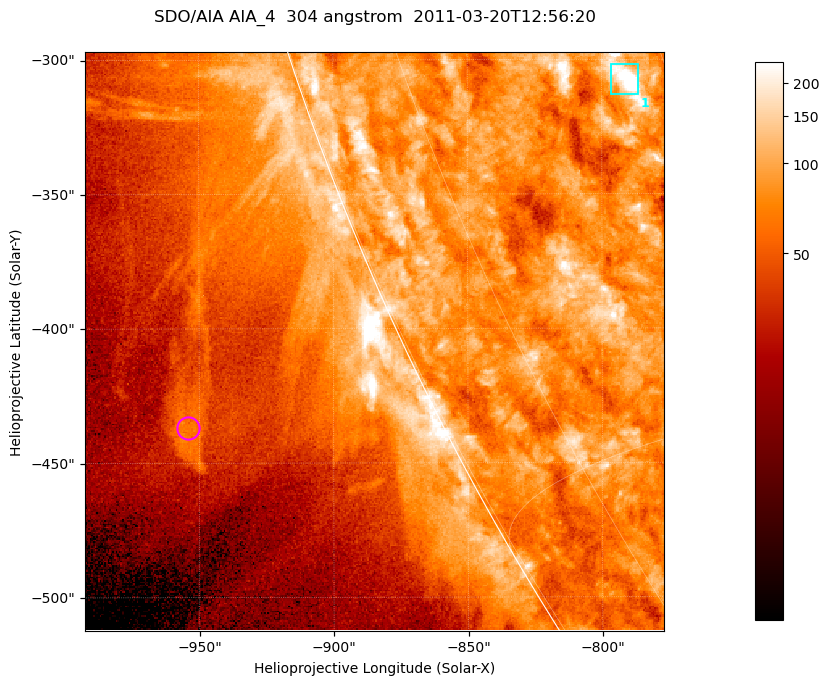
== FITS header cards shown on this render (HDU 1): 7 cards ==
TELESCOP= 'SDO/AIA '           / For AIA: SDO/AIA
INSTRUME= 'AIA_4   '           / For AIA: AIA_ATA1, AIA_ATA2, AIA_ATA3 or AIA_AT
WAVELNTH=                  304 / [angstrom] Wavelength
WAVEUNIT= 'angstrom'           / Wavelength unit: angstrom
DATE-OBS= '2011-03-20T12:56:20.123' / [ISO] Date when observation started; ISO 8
CTYPE1  = 'HPLN-TAN'           / CTYPE1; Typically HPLN
CTYPE2  = 'HPLT-TAN'           / CTYPE2; Typically HPLT

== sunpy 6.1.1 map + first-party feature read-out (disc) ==
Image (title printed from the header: SDO/AIA AIA_4  304 angstrom  2011-03-20T12:56:20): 359 x 359 px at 0.6 arcsec/px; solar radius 964 arcsec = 1606 px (partial field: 0.7% of the solar disc is inside the frame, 44% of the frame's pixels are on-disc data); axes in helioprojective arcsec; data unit not stated in the header (colour bar unlabelled)
Orientation: roll -0.132 deg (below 1 deg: not rotated)
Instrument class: DISC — disc imager (sunpy class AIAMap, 304 A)
Bright regions (active regions / flare kernels): reference = the on-disc median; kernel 3 px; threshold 5 sigma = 124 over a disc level ~79.6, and >= 1.15x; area >= 128 px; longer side >= 4 px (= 2.4 arcsec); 1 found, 1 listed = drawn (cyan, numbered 1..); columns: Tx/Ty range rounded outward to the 2 arcsec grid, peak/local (2 s.f.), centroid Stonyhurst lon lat
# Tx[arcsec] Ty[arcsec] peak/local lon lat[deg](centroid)
1 -798..-786 -314..-302 6.1 -62 -22
Off-limb structures (1.02-1.3 R_sun): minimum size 64 px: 6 found; the strongest spans PA ~115 deg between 1.08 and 1.1 R_sun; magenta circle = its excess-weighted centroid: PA ~115 deg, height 1.09 R_sun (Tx ~-954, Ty ~-436 arcsec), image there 2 x the reference